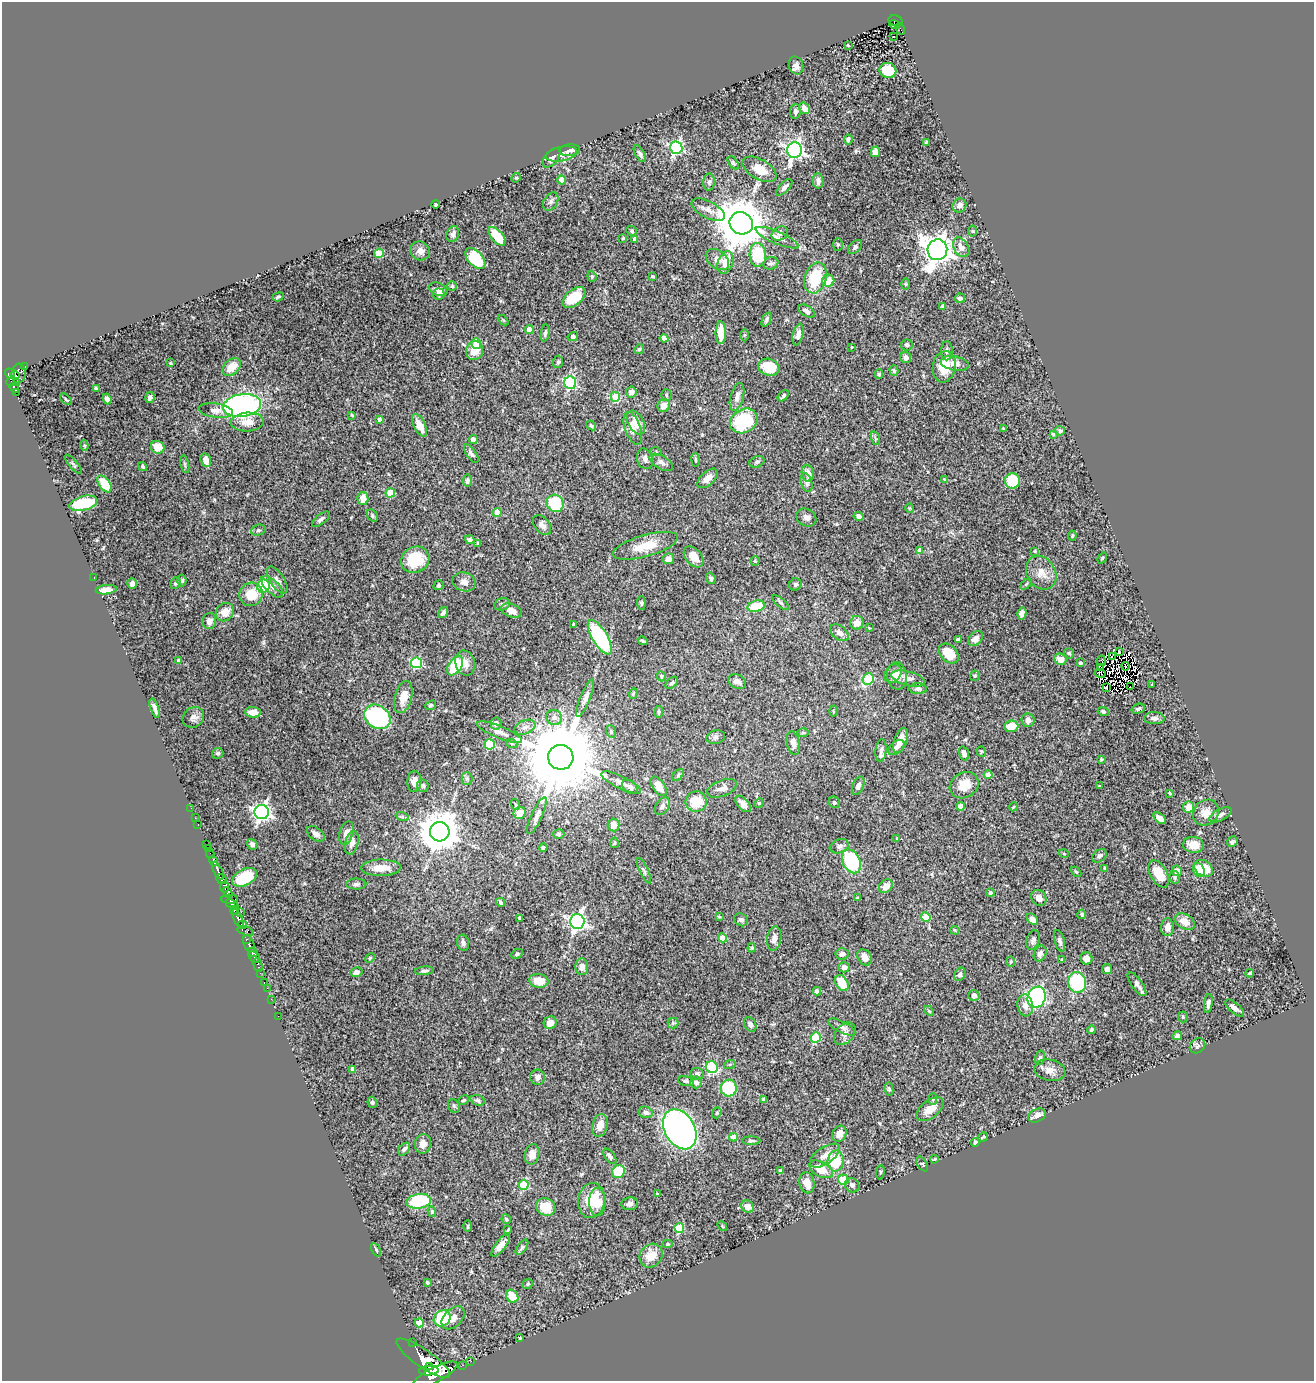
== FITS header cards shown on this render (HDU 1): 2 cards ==
NAXIS1  =                 1312
NAXIS2  =                 1379

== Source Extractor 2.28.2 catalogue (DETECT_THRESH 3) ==
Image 1312 x 1379 px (HDU 1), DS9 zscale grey, 1 PNG px = 1 image px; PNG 1316 x 1383 px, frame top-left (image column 1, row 1379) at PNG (2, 2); each listed source drawn as its Kron ellipse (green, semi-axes under 4 px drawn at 4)
Background 1.28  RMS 0.029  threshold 0.0866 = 3 sigma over >= 5 px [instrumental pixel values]
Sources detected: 471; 2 with non-positive FLUX_AUTO (blend fragments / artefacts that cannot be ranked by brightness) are neither listed nor drawn; the other 469 listed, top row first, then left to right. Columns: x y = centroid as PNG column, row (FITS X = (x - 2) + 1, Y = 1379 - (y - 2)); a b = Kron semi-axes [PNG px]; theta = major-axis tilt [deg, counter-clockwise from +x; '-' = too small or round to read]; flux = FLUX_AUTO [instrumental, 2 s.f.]
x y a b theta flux
895 21 7 5 -16 210
895 24 5 3 - 81
900 29 6 2 -61 43
893 37 3 2 - 3.8
848 46 3 2 - 1.5
796 65 9 7 -74 9.7
888 70 8 7 - 54
804 108 6 5 - 14
795 112 7 5 87 4.6
848 139 5 4 - 4.1
926 142 3 3 - 2.5
676 148 6 6 - 290
570 150 10 5 5 7.4
795 150 8 7 - 620
875 152 5 5 - 12
640 153 9 4 -62 4.5
562 154 16 7 11 11
552 158 11 6 51 9.6
733 163 7 4 -52 3.1
759 169 19 10 -30 32
516 178 5 4 - 2
562 180 4 4 - 26
818 181 8 5 -88 7.9
709 182 8 6 89 5
784 187 10 5 46 8
551 201 10 6 60 6.9
436 204 4 3 - 3.3
959 205 7 6 - 8.6
708 210 18 8 -27 16
741 223 12 10 -32 8700
632 231 5 4 - 2.8
973 231 5 3 - 1.9
453 234 8 6 67 6.8
780 234 8 6 33 8.3
497 236 11 5 -49 37
623 238 3 3 - 2.4
777 238 23 6 -23 15
635 240 4 4 - 8.5
838 245 6 5 - 3.1
855 247 8 5 45 3.6
961 247 10 7 -60 15
937 250 10 10 - 2400
420 251 10 9 - 14
379 253 5 4 - 57
758 255 12 8 -87 110
475 259 12 7 -47 90
717 259 13 8 -39 12
726 262 11 7 70 24
771 263 7 6 - 5.1
592 276 6 4 -70 2.8
653 276 3 3 - 3.1
816 278 16 10 73 80
828 281 6 6 - 37
906 284 5 3 - 2
452 286 4 4 - 2.7
438 289 9 6 -23 9.5
438 294 6 5 - 6
278 297 6 3 19 3.2
574 297 13 8 39 61
960 298 5 4 - 6.9
943 306 4 4 - 5.8
807 311 9 5 -33 7.8
503 320 6 4 -44 2.2
767 320 7 4 67 5.1
529 330 4 4 - 33
545 333 8 4 83 3.9
721 333 11 5 -90 38
744 335 6 4 89 2.4
798 335 11 5 77 12
573 337 5 4 - 4.5
664 338 4 4 - 17
476 344 5 5 - 53
907 345 6 5 - 4.4
851 347 4 2 - 1.3
639 349 5 4 - 2.6
474 351 9 8 - 29
947 351 9 5 88 5.8
906 357 5 5 - 8.4
558 362 6 5 - 3.3
170 363 3 3 - 2.2
955 363 14 7 -11 15
25 367 4 3 - 46
232 367 10 7 41 28
769 367 11 8 -18 57
944 367 16 11 80 43
894 371 5 4 - 2.5
10 373 5 5 - 550
19 374 10 7 84 890
879 374 5 4 - 3
15 375 5 4 - 390
13 382 6 3 5 120
570 383 6 6 - 230
14 388 5 3 - 280
96 388 4 2 - 2.6
16 392 4 2 - 54
631 392 5 5 - 9.2
666 395 6 5 - 3
783 396 6 3 46 4
150 397 5 4 - 5.3
615 397 5 4 - 88
737 397 14 6 75 10
66 399 7 3 -45 1.7
107 399 5 4 - 7.2
242 405 19 11 8 500
664 406 6 6 - 15
216 411 17 7 -6 12
352 415 4 3 - 2
379 419 4 3 - 5.1
744 421 14 11 31 120
247 422 16 9 3 24
636 422 13 7 -63 24
420 425 12 5 -63 25
591 425 5 4 - 3.1
633 428 17 8 -70 17
1003 428 2 2 - 1.1
1060 431 5 4 - 3.4
1053 434 4 3 - 2.2
875 438 7 4 -72 3.5
473 440 4 4 - 16
84 446 5 4 - 2.5
158 447 7 6 - 26
656 452 5 3 - 2.1
471 454 10 4 -55 5.9
645 459 10 8 -73 7.9
206 460 7 5 -71 14
695 460 7 3 -81 2.4
661 462 13 6 -30 8.3
757 462 8 5 20 4.3
73 464 12 4 -49 4.1
185 464 9 3 -77 3.1
143 467 5 4 - 2.9
808 473 8 6 -81 12
707 478 12 6 43 16
944 479 4 4 - 1.4
467 480 6 4 83 4.5
1012 481 7 7 - 55
807 482 10 5 -72 6.1
105 484 9 5 -54 48
390 493 4 4 - 61
363 498 6 5 - 23
83 503 14 7 16 120
555 503 9 8 - 84
910 508 4 4 - 1.9
497 512 4 4 - 38
372 516 7 5 -54 3.3
858 516 5 4 - 8.1
806 517 10 8 -30 8.9
321 519 11 5 39 5.7
542 525 11 7 -54 8.9
258 530 7 5 19 3.8
1072 536 5 3 - 2.2
470 540 5 4 - 5.2
478 543 4 3 - 2.1
645 546 33 11 16 45
920 551 4 4 - 18
1035 551 3 3 - 1.9
694 557 12 8 -49 23
1102 558 6 3 54 1.7
668 559 6 5 - 11
415 560 14 13 - 66
755 561 5 4 - 2.8
1041 573 18 14 -58 25
94 578 3 2 - 1.9
711 578 6 4 -67 3.4
277 580 15 7 -57 9.9
182 581 6 4 87 3.6
464 582 12 9 -16 12
176 583 6 5 - 4.5
132 584 5 5 - 7.8
795 584 6 6 - 4.5
1026 584 6 4 45 2.2
438 585 5 4 - 3.6
263 586 6 6 - 54
272 587 14 6 -45 11
106 590 10 4 7 15
251 594 12 11 - 45
780 602 10 4 -40 4.1
641 603 7 4 -86 3
502 604 8 6 19 5.6
756 606 9 5 17 52
511 610 11 6 -19 15
225 612 10 8 48 21
443 613 6 3 55 6.2
1022 613 6 4 77 9.3
209 621 8 7 - 10
857 623 7 6 - 20
573 624 3 3 - 2.2
869 628 3 3 - 1.1
839 633 10 6 -38 9.5
600 637 20 7 -59 190
975 638 8 6 48 12
958 640 4 4 - 9
643 641 5 3 - 3.4
1119 652 3 2 - 2
1069 653 5 4 - 3.6
949 654 11 8 -44 45
1112 657 2 2 - 2.9
1060 659 6 5 - 15
178 660 4 3 - 2
1101 661 5 2 - 1.3
416 663 5 5 - 160
465 663 13 9 -75 17
1080 663 3 3 - 2.7
455 666 11 6 55 84
1125 666 4 2 - 3.3
1101 668 4 2 - 0.47
893 673 10 7 52 8.6
1100 673 5 2 - 2.3
661 676 5 4 - 3.2
897 676 13 10 -83 16
975 676 5 5 - 2.8
868 679 6 5 - 110
908 679 17 7 -15 15
737 681 9 7 -27 9.5
672 683 7 4 45 4.2
1152 685 4 2 - 1.2
1130 686 3 3 - 2500
1106 688 3 2 - 2.4
918 689 8 5 -1 5
633 693 5 4 - 2.4
403 697 16 8 75 24
585 698 20 5 68 9.8
431 705 6 4 40 2.9
155 708 10 3 -70 6.9
1138 709 7 4 18 4.1
833 711 5 3 - 2.1
1103 711 5 4 - 4.4
253 712 7 5 -2 18
659 712 6 3 86 2.7
193 717 11 10 - 9.7
377 717 14 11 -36 270
554 717 8 7 - 9.8
1154 718 10 6 -2 6.7
1028 720 7 6 - 9
496 724 6 5 - 7.7
1011 726 7 6 - 33
525 727 11 7 22 9.2
611 731 6 4 -72 3.4
500 732 24 6 -22 14
803 733 6 4 0 2.5
716 737 9 7 14 5.6
901 741 13 6 72 19
793 743 12 6 -78 10
490 744 5 5 - 150
512 744 5 3 - 2.1
896 747 9 6 41 7.7
881 750 11 5 84 7.4
981 752 5 4 - 2.1
218 753 6 5 - 3.6
964 753 7 5 -71 7.7
561 757 12 12 - 33000
1101 759 4 3 - 1.9
678 775 7 4 47 3
988 775 4 4 - 22
467 779 6 5 - 4.2
414 781 10 7 88 15
621 782 21 6 -26 13
964 785 15 12 30 32
423 786 6 6 - 5.5
659 786 11 6 -54 24
858 786 10 5 68 7.9
1099 786 4 3 - 1.6
630 787 9 6 -37 5.4
722 788 15 8 21 12
1170 793 3 2 - 2.5
696 802 10 10 - 48
834 802 6 5 - 3.6
759 803 5 4 - 1.9
515 804 5 3 - 2.1
743 804 10 5 -47 11
662 806 9 6 57 7
960 806 4 4 - 20
1013 807 4 3 - 1.9
1189 807 6 5 - 22
191 808 2 2 - 16
262 812 7 7 - 670
520 813 6 5 - 24
1206 813 14 12 43 20
537 815 20 5 66 10
1220 815 12 6 27 8.1
402 816 7 4 -20 3.2
195 818 2 2 - 8.2
1160 818 7 4 -41 11
198 824 3 2 - 22
613 825 6 6 - 17
440 832 10 9 - 5200
346 833 12 6 72 13
316 834 10 6 -37 9.3
559 834 5 4 - 3
897 838 4 3 - 1.2
1232 842 6 5 - 4.9
352 843 12 6 76 12
614 843 5 3 - 1.9
206 844 2 2 - 23
252 844 6 5 - 5.1
1193 845 10 8 -8 26
839 846 10 7 19 7.2
208 848 2 2 - 9.8
543 848 4 4 - 3.3
210 853 5 2 - 120
1064 854 5 3 - 1.5
1099 856 8 5 38 5.7
213 861 6 3 -77 240
851 861 12 8 -63 140
381 868 20 8 1 27
1105 868 4 3 - 2.7
1204 868 10 7 -38 43
1199 870 7 5 -62 32
218 871 10 3 -63 1400
644 871 14 4 -65 4.1
1177 871 5 5 - 17
1076 872 6 3 -44 2
1159 874 15 8 -60 38
245 877 13 8 28 72
1175 877 6 5 - 3.6
221 879 5 4 - 590
356 884 10 5 1 4.8
886 886 8 6 44 20
225 887 5 3 - 600
228 893 6 4 -61 1500
990 893 4 4 - 4.2
857 898 3 3 - 1.7
1039 898 8 7 - 11
230 899 8 4 -2 360
501 902 4 3 - 3.9
232 904 7 4 -24 360
235 910 5 3 - 460
241 912 2 2 - 58
1082 914 5 4 - 3.2
719 917 4 3 - 2
926 917 5 4 - 56
520 918 4 4 - 9.1
238 919 10 3 -67 690
1032 919 6 4 -44 10
741 920 7 6 - 6.4
577 921 7 7 - 660
1185 922 11 7 -32 20
242 925 5 3 - 330
1167 927 9 6 89 13
955 930 5 3 - 2
246 931 8 3 -15 220
722 938 4 4 - 39
246 939 4 2 - 240
774 939 12 7 81 11
1033 940 10 6 73 5.4
1060 941 11 5 -74 7
463 943 8 6 -76 6.3
249 944 9 5 -66 1100
752 948 4 3 - 2.6
253 952 5 4 - 1100
1040 953 8 6 69 9
517 954 6 4 28 3.2
842 954 7 6 - 6.6
254 957 7 4 -47 610
865 957 8 6 -57 13
370 958 5 4 - 2.3
1086 958 6 6 - 11
1062 960 3 2 - 2.1
1011 962 5 3 - 2
258 965 7 3 -77 110
582 967 8 6 -87 9.4
844 967 5 5 - 7.5
1107 969 5 5 - 8.5
424 971 9 4 6 4
356 972 6 5 - 7.8
260 973 2 2 - 13
1250 973 4 3 - 2.1
960 974 7 5 63 4.5
539 981 9 7 -8 32
264 982 3 2 - 30
1077 982 10 9 - 130
842 983 8 6 -60 42
1137 984 14 5 -55 9.8
267 988 2 2 - 18
817 991 4 4 - 4.6
974 996 5 5 - 13
1037 997 10 9 - 360
271 999 2 2 - 21
1208 1003 9 4 82 6.7
1025 1005 11 8 -82 14
1235 1008 11 5 -41 10
929 1011 6 3 -45 2.1
278 1016 2 2 - 15
1183 1017 5 5 - 2.2
550 1023 7 6 - 15
673 1023 5 5 - 3.1
750 1024 8 5 -62 6.8
842 1027 15 5 -27 8.9
1091 1030 4 3 - 2.9
845 1034 13 9 49 11
1177 1036 5 4 - 5.4
816 1037 5 5 - 95
1197 1046 8 6 39 5.1
1040 1058 7 4 79 3.6
730 1064 6 4 18 2.4
712 1067 6 5 - 140
353 1069 4 4 - 14
1050 1070 16 10 -12 15
697 1074 6 6 - 4.8
538 1077 8 7 - 7.6
686 1081 8 4 -13 3.6
696 1082 6 5 - 9.2
729 1088 8 8 - 93
889 1089 6 4 -79 2.8
764 1099 3 3 - 3.5
933 1099 6 4 88 2.9
463 1100 6 3 27 2.5
478 1100 7 5 -21 4
372 1102 6 4 -80 3.6
454 1106 7 5 -62 3.8
930 1109 16 8 39 24
646 1112 7 5 -13 7.4
717 1113 6 4 70 2.5
1037 1115 9 6 28 14
600 1125 11 7 77 20
680 1129 21 15 -61 1000
839 1134 8 7 - 13
733 1137 4 4 - 18
983 1137 5 2 - 2.1
751 1141 9 4 1 3.2
975 1142 4 3 - 4.2
423 1144 10 8 74 11
404 1149 7 5 48 5.8
532 1154 10 7 79 17
610 1156 9 5 -52 5
825 1156 17 8 35 17
934 1159 4 3 - 2.4
836 1161 10 8 86 64
922 1164 8 4 -59 2.6
821 1169 13 7 -28 31
781 1171 4 4 - 5.3
618 1172 7 6 - 55
880 1172 7 3 82 2.2
843 1180 5 5 - 52
807 1183 10 7 -78 24
524 1185 5 5 - 84
852 1185 7 7 - 6.5
657 1194 3 3 - 3.2
591 1200 17 13 81 47
419 1201 12 7 10 110
597 1202 14 8 -90 36
629 1204 8 6 7 6.7
747 1206 7 6 - 16
546 1207 10 8 -28 40
432 1212 5 4 - 2.8
506 1219 5 4 - 3.1
468 1226 5 3 - 2.1
722 1226 5 4 - 2.1
679 1228 5 5 - 80
508 1230 4 3 - 2.3
667 1244 5 4 - 3.1
501 1245 13 5 52 14
522 1247 9 4 55 3.9
376 1250 7 4 -62 2.5
651 1256 12 11 - 31
427 1282 3 3 - 3.2
528 1284 5 4 - 2.5
512 1296 7 5 -58 42
442 1318 9 7 37 83
453 1318 13 9 45 13
419 1323 4 4 - 37
520 1338 3 3 - 2.1
413 1342 2 2 - 17
423 1358 32 9 -35 7400
471 1361 2 2 - 14
463 1365 2 2 - 10
429 1366 3 2 - 600
429 1371 10 5 4 3000
435 1375 25 7 28 6300
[2 non-positive-flux detections neither listed nor drawn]